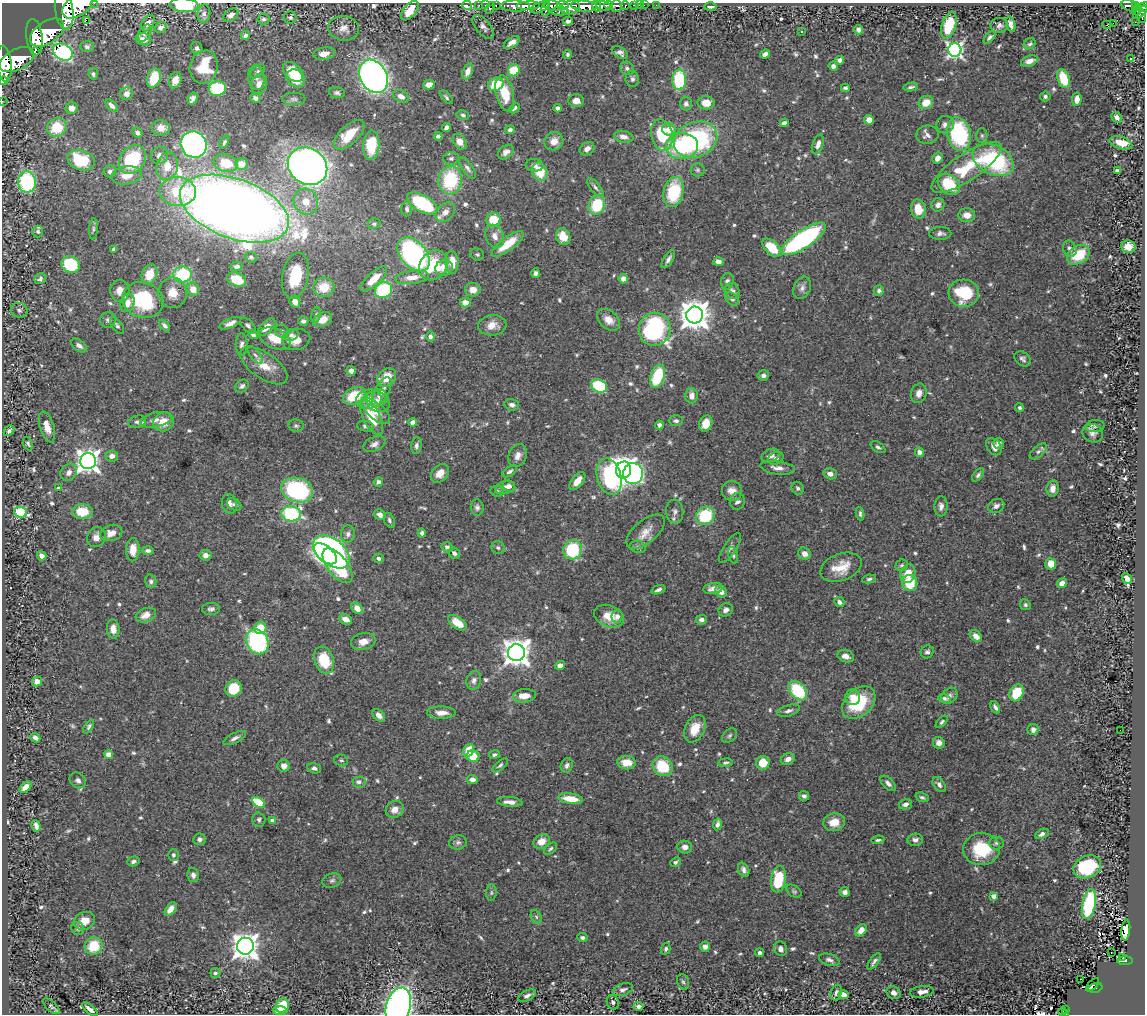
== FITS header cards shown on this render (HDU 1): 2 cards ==
NAXIS1  =                 1143
NAXIS2  =                 1012

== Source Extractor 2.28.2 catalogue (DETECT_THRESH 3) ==
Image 1143 x 1012 px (HDU 1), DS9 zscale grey, 1 PNG px = 1 image px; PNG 1147 x 1016 px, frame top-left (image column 1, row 1012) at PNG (2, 3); each listed source drawn as its Kron ellipse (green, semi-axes under 4 px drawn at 4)
Background 0.999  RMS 0.023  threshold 0.0704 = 3 sigma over >= 5 px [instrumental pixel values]
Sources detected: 696; of the 696, the 500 brightest by FLUX_AUTO listed and drawn (196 fainter detections omitted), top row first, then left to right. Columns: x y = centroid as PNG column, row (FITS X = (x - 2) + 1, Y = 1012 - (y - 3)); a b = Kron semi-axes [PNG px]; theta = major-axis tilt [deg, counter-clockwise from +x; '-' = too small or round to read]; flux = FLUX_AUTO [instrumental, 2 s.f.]
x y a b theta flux
94 3 2 2 - 37
184 5 14 7 -4 81
467 5 5 4 - 25
479 5 2 2 - 13
485 5 2 2 - 16
496 5 3 2 - 33
563 5 6 3 -6 480
608 5 4 3 - 490
634 5 4 3 - 76
639 5 2 2 - 10
644 5 2 2 - 15
656 5 2 2 - 9.7
77 6 17 10 31 6300
515 6 15 5 -1 2000
528 6 11 4 3 1900
552 6 8 5 -6 1400
584 6 13 5 -5 4500
597 6 6 3 -64 800
603 6 7 5 -14 1300
616 6 6 5 - 470
625 6 4 3 - 240
1129 6 8 5 -19 270
1135 6 4 3 - 220
540 7 10 5 23 870
570 7 10 7 14 1700
711 7 6 3 2 4
1143 7 5 4 - 350
490 8 6 3 65 92
546 8 8 3 81 710
1137 10 5 3 - 97
64 11 19 9 -81 7500
410 11 12 6 51 26
560 11 8 3 0 270
1140 12 9 3 41 500
204 14 9 6 81 6.3
231 15 8 5 34 7.4
1142 16 7 4 -87 340
290 17 6 6 - 4
263 19 6 5 - 4.2
86 20 2 2 - 690
568 21 5 3 - 4.6
1135 22 2 2 - 11
148 23 9 6 56 11
1113 23 2 2 - 200
1011 24 8 4 -75 7.9
949 25 14 7 72 53
999 25 9 7 6 5.8
1107 25 4 3 - 18
161 27 6 5 - 8.4
483 27 14 7 -50 7.2
344 28 15 12 -8 15
858 30 5 4 - 6.8
802 31 3 3 - 4.2
47 33 19 11 34 3300
145 33 9 5 61 5.5
245 36 4 4 - 5.8
34 37 18 8 -83 2200
990 37 7 4 47 3.4
143 39 8 6 -16 11
512 43 9 4 34 10
1030 44 6 5 - 3.2
87 47 7 5 -3 4.1
197 48 6 5 - 4.3
955 50 7 6 - 510
35 51 2 2 - 5700
63 52 10 7 -29 280
620 53 8 5 -34 6.3
324 54 11 6 10 15
765 54 5 4 - 7.6
567 55 4 4 - 3.1
1131 59 3 2 - 3.1
17 60 18 10 27 5600
840 60 4 4 - 10
1029 61 9 5 19 9.2
4 64 18 7 -84 4800
833 66 4 4 - 6
204 67 16 14 71 47
627 68 7 6 - 4.9
514 70 6 5 - 50
258 71 8 5 44 4
468 71 8 5 70 11
293 72 12 8 -43 33
93 74 6 4 -77 3.2
374 76 17 13 -59 860
154 78 10 6 71 47
256 78 12 8 -83 9
296 78 10 8 -41 51
1063 78 10 6 -71 49
632 79 8 7 - 5
175 80 8 6 68 11
679 80 10 7 88 100
3 81 4 3 - 23
259 84 10 7 69 11
496 84 8 6 25 40
429 85 6 4 16 11
911 87 7 3 9 3.4
217 88 8 7 - 85
845 88 4 4 - 3.4
337 93 8 5 -8 4.5
505 93 18 8 -77 37
127 94 6 6 - 9.7
401 96 8 6 -27 12
1045 96 5 5 - 4.1
446 97 8 4 -47 3.2
193 98 6 4 59 6.8
255 98 5 4 - 6.3
294 99 12 6 -1 5
1077 99 7 4 85 14
2 101 2 2 - 12
576 101 8 6 -3 10
926 102 7 6 - 23
706 103 8 7 - 20
686 104 7 6 - 5
112 106 7 4 -45 7.5
72 108 6 5 - 13
515 108 6 3 43 3.3
558 108 4 4 - 5.1
463 115 6 4 -9 3.3
1117 117 6 4 -43 8
869 120 5 5 - 11
784 123 4 4 - 6.3
945 125 9 8 - 8.3
57 127 10 9 - 51
161 128 9 7 -6 16
446 128 4 4 - 7.1
669 129 7 6 - 23
510 130 5 4 - 3.8
137 132 5 4 - 6.1
959 134 17 12 -78 170
349 135 19 9 44 39
662 135 16 10 -79 77
927 135 11 9 8 7.7
438 136 4 4 - 4.1
982 136 7 5 -89 3.2
624 137 10 6 -11 9.6
695 140 22 17 21 230
554 141 9 9 - 15
224 142 7 4 65 3.2
460 142 8 6 -54 16
1121 143 12 6 -17 26
194 144 14 12 -49 550
818 144 10 5 72 8.9
371 145 14 8 86 64
682 146 16 13 6 130
587 149 8 6 32 9
506 152 8 6 41 7
159 155 9 8 - 9.3
451 158 7 6 - 4.4
937 158 6 5 - 10
133 159 15 12 51 120
81 160 14 9 -18 90
993 160 21 14 -26 180
226 163 12 8 -16 43
241 164 6 5 - 24
534 165 9 6 -6 6.3
167 166 14 10 75 28
308 166 20 17 -35 1100
966 167 41 13 34 80
467 168 12 5 -54 5.4
697 170 7 7 - 3.4
110 171 6 6 - 6
1117 171 4 3 - 9.5
540 172 9 7 -67 38
127 175 15 9 9 22
450 180 14 12 83 100
27 182 10 9 - 160
949 184 12 9 -42 75
595 187 11 5 -51 4.9
178 192 18 14 -4 68
674 192 15 10 78 87
306 202 13 12 - 23
422 203 17 8 -30 130
597 205 10 8 69 65
938 205 7 6 - 7.6
234 209 57 29 -20 3000
407 209 7 5 -89 4.6
918 209 9 7 -79 28
445 212 11 8 45 11
967 215 8 7 - 15
493 220 7 7 - 40
374 224 6 5 - 3.5
93 229 10 4 86 4
38 231 6 5 - 3.1
940 233 11 6 -1 6.4
495 236 12 9 -65 13
563 237 8 7 - 24
804 239 26 9 33 310
508 244 19 6 37 43
1128 247 7 6 - 22
772 248 11 6 -45 52
114 249 4 3 - 3.2
1070 249 8 6 -67 6.7
413 254 20 12 -49 380
477 254 7 5 -24 3.4
1079 255 12 8 33 55
251 257 6 5 - 3.5
668 259 10 4 57 6.1
452 262 11 6 -88 26
718 262 5 4 - 8.5
71 265 9 8 - 88
433 265 16 13 50 77
237 266 6 4 13 4.7
444 268 9 8 - 17
535 273 5 4 - 4.2
149 274 10 7 68 29
182 274 9 8 - 110
295 276 23 13 79 63
412 277 17 6 7 22
40 279 6 5 - 4.6
374 279 17 6 42 28
623 279 5 4 - 8.7
236 280 10 6 -23 40
727 281 8 6 75 5.8
324 287 10 9 - 33
802 288 11 8 65 8.5
193 289 7 6 - 19
384 290 9 7 36 110
473 290 8 7 - 14
879 290 5 5 - 4.4
120 291 11 9 90 18
732 291 8 7 - 6.6
172 293 15 14 - 24
964 293 15 13 -5 82
732 299 8 5 -43 5
143 300 20 17 -21 130
295 302 6 5 - 10
465 302 5 5 - 15
128 303 9 7 75 18
19 310 8 7 - 5
316 315 7 5 80 3.2
695 315 8 8 - 2500
108 320 8 7 - 5.3
322 320 10 7 23 17
609 320 13 9 -39 16
303 321 5 5 - 4.9
230 323 11 4 24 8.2
165 325 7 4 -48 4.8
248 325 10 5 -46 4.6
492 325 14 10 6 17
117 326 10 5 -53 3.9
266 327 11 5 45 13
655 329 16 16 - 260
282 331 7 6 - 4.9
253 335 5 4 - 4.7
291 335 7 5 27 5.3
430 337 5 4 - 6
275 339 17 9 -23 27
296 340 14 10 15 20
79 345 9 5 -36 6.4
242 345 11 6 -90 5.8
255 355 10 5 -50 4.4
1023 359 9 6 -38 5.2
264 366 27 12 -35 30
351 371 5 5 - 5.9
763 375 5 5 - 5
658 376 12 6 71 83
387 378 10 8 41 27
242 386 7 6 - 5.4
599 386 8 6 -24 100
382 392 16 7 63 13
919 393 10 7 72 11
354 396 12 8 25 57
691 396 8 6 -87 11
380 397 8 7 - 5.7
369 399 13 9 12 19
378 401 12 10 -30 13
512 405 7 6 - 6.6
1019 408 4 4 - 3.2
375 411 18 8 -41 22
372 417 19 8 -63 41
156 420 16 7 11 12
676 421 7 5 0 4
137 422 9 6 14 5.4
163 422 10 9 - 24
413 422 4 4 - 13
706 424 8 6 70 19
659 425 4 4 - 5.1
296 426 7 6 - 3.7
365 426 8 5 -10 4
1095 426 9 6 5 4.9
47 427 16 7 -74 17
9 431 6 4 45 4.6
1093 433 10 9 - 7.9
28 443 7 4 -67 3.8
999 443 5 5 - 7.8
374 444 12 7 25 7.3
416 446 8 5 83 4.8
878 447 8 5 -32 4
994 447 9 6 -53 11
1038 451 10 5 43 5.2
919 452 5 4 - 6
112 456 6 5 - 9.8
518 456 12 8 66 11
771 456 9 6 24 13
776 458 8 6 27 6.4
88 461 8 8 - 1300
778 468 17 6 -7 11
623 470 8 7 - 1400
510 471 8 4 34 4.3
69 472 9 7 53 9.6
440 473 10 8 47 15
633 474 10 10 - 290
830 474 7 5 -16 7.8
978 475 8 4 49 3.7
609 477 18 12 -75 220
577 481 10 5 51 17
378 482 5 4 - 4.6
509 486 7 5 -37 5.4
505 487 10 6 15 9.3
58 488 3 3 - 3.8
798 488 7 5 -59 4.1
1053 488 8 6 80 9.7
297 490 16 12 -18 240
497 491 7 5 -12 3.8
732 491 10 10 - 15
737 501 8 7 - 6
229 504 10 7 -76 8.4
234 504 8 5 -33 4.2
941 506 10 6 87 7.2
996 506 8 6 27 7
477 507 8 6 -83 4.9
675 511 12 8 -84 7.2
20 512 6 5 - 110
82 512 10 7 0 43
291 514 10 7 -2 170
860 514 7 3 -82 3.7
380 515 6 5 - 10
705 516 9 8 - 80
389 520 7 5 -67 3.8
645 532 23 11 39 21
111 533 11 8 16 16
422 533 4 4 - 5.3
348 534 8 7 - 6
96 537 10 9 - 12
447 547 5 5 - 5.8
638 547 8 6 -11 4.3
498 548 7 6 - 3.9
730 548 17 6 56 7.2
133 550 11 7 88 20
148 550 6 4 -1 5.1
573 550 10 9 - 93
331 552 21 13 -38 1100
454 553 6 5 - 5.5
325 554 13 7 -40 390
805 554 7 5 -34 9.6
205 555 6 5 - 8.7
733 555 8 5 -75 3.8
42 556 5 4 - 7.9
379 558 5 4 - 6.7
1051 564 6 5 - 22
902 565 6 5 - 3.2
338 566 20 10 -52 220
841 567 21 13 20 33
908 573 10 7 72 23
1127 578 6 4 -49 10
869 579 7 4 8 3.5
151 581 7 5 -75 3.7
910 583 8 7 - 49
1062 583 5 4 - 11
713 588 10 5 9 11
658 590 7 4 19 5.4
721 591 6 5 - 11
839 602 5 4 - 6.2
1025 605 5 5 - 3.4
357 608 6 4 -45 14
211 609 9 6 4 5.5
726 610 7 6 - 6.6
146 615 10 7 20 15
609 616 15 10 -20 26
617 616 6 6 - 8.1
346 619 7 4 -26 13
701 620 5 5 - 4.5
457 623 10 6 -36 32
260 628 6 6 - 34
113 629 9 6 -83 13
976 636 7 5 -44 14
257 642 13 10 -60 230
363 642 12 8 12 15
927 652 7 6 - 4.6
516 653 8 8 - 1900
846 656 8 6 -19 9.7
324 660 14 9 -71 54
560 665 5 4 - 8.2
474 680 9 7 72 7
37 682 5 5 - 11
234 688 8 8 - 46
798 691 11 7 -48 87
1017 693 9 7 63 48
525 696 11 6 5 17
949 696 9 7 43 6.3
853 697 7 7 - 14
944 698 6 4 -19 3.6
859 703 19 13 43 77
995 707 6 4 -64 5
788 711 12 5 16 6.2
441 713 14 6 -1 15
379 715 7 5 -43 9.3
942 722 8 4 46 3.4
89 726 7 4 58 3.4
695 729 14 9 65 27
1033 730 6 5 - 8.1
1120 730 2 2 - 4.3
730 736 8 6 41 3.8
35 738 5 4 - 6.4
235 738 12 5 26 6.1
939 743 6 5 - 10
469 750 6 5 - 47
109 755 4 4 - 12
494 755 5 4 - 4
473 756 6 6 - 33
788 759 7 5 25 9.7
341 760 7 5 -22 3.3
626 763 9 6 -5 23
725 763 7 4 7 3.4
763 763 7 6 - 28
500 765 10 4 41 3.6
567 765 7 6 - 5.1
284 766 6 6 - 8.9
663 766 10 9 - 68
314 768 7 5 -14 5
472 779 5 4 - 8.6
78 780 9 7 -38 5.8
359 782 7 6 - 6.1
888 783 9 5 -47 7.2
939 785 8 5 -51 6.3
26 787 7 4 39 10
804 796 5 5 - 4.7
922 797 7 4 -20 3.4
571 799 12 5 -8 32
259 802 7 4 -31 66
510 802 13 5 -5 10
905 804 7 5 14 7
395 809 9 8 - 13
259 819 7 6 - 4.1
273 821 4 4 - 13
834 822 11 8 10 23
717 824 6 3 79 5.9
36 826 6 4 -73 7.2
1042 834 7 4 27 6.1
199 839 6 6 - 5.3
878 840 7 4 6 3.2
915 840 7 6 - 6.6
458 842 9 7 9 5.8
542 842 8 7 - 16
996 843 7 6 - 4.6
685 847 7 6 - 8.4
550 849 7 4 44 3.4
981 849 18 16 6 74
173 855 6 5 - 3.3
133 861 6 5 - 4.6
675 862 5 4 - 4.2
1087 867 14 11 22 86
744 870 7 5 -61 5.9
193 875 7 5 -76 6.1
778 879 13 7 82 83
332 880 10 7 20 4.7
794 891 8 5 -37 3.2
845 892 5 5 - 6
491 893 8 5 85 3.5
993 896 4 4 - 11
1089 904 15 6 78 160
171 909 8 4 50 13
536 917 7 5 -60 3.5
84 921 11 8 24 19
78 928 6 6 - 4.1
861 930 7 5 49 15
1126 930 10 4 83 8.5
582 938 5 4 - 4.7
94 946 9 8 - 49
245 946 8 8 - 1900
705 947 5 5 - 7.5
666 949 6 4 74 3.9
781 949 7 6 - 9
760 953 4 4 - 4.8
1111 953 3 2 - 5
1123 958 3 2 - 22
829 960 10 5 -18 6.3
874 961 9 4 53 4.8
1125 961 7 3 2 100
215 973 5 5 - 5.1
1081 979 2 2 - 4
683 982 8 6 -70 4
1093 985 8 2 47 32
1095 988 7 4 12 73
623 990 10 6 19 6.2
922 992 12 6 7 11
836 993 8 5 71 5.8
894 993 7 6 - 8.5
527 995 9 5 26 6.8
844 995 5 4 - 11
613 1002 7 6 - 4.6
51 1006 10 4 -42 3.7
282 1006 7 6 - 61
638 1006 5 4 - 6.6
398 1007 20 12 76 1000
90 1009 9 3 -39 7.8
1066 1009 3 2 - 11
280 1010 7 4 -1 21
1062 1012 4 3 - 23
1065 1014 3 2 - 16
At the frame edge (FLAGS 8, measured only in part): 10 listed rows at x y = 94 3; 184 5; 77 6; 1143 7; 64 11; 4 64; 3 81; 2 101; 398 1007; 1065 1014
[196 fainter detections neither listed nor drawn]